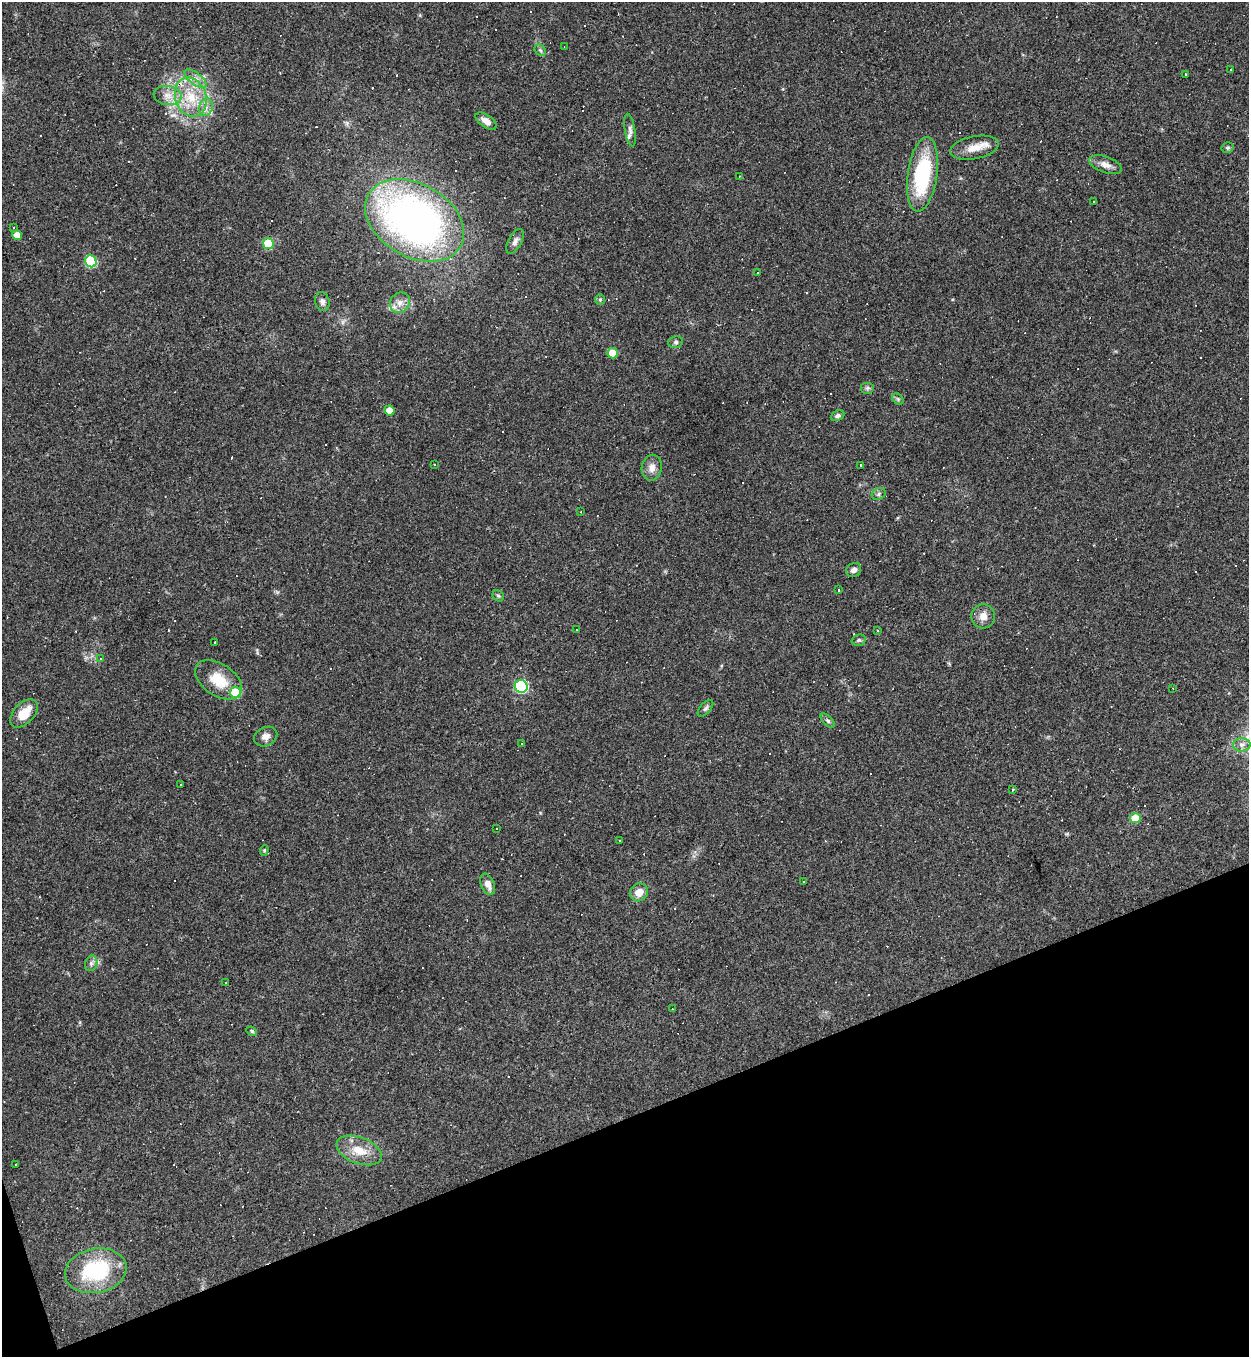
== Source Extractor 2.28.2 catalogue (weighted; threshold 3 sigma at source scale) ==
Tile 14 of 4 x 4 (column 2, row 4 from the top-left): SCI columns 1394-2640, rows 1-1355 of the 5407 x 5421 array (HDU 1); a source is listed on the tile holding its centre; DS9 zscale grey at full resolution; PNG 1251 x 1359 px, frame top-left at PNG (2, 2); each listed source drawn as its Kron ellipse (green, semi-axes under 4 px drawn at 4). Shown black and unused: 18% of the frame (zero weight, under 3 of 4 exposures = <1% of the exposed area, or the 3 px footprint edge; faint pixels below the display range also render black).
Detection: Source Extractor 2.28.2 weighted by HDU 2 'WHT'; one run over the whole footprint, this tile lists its part. Background 0.0443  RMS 0.0046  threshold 0.0209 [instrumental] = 3 sigma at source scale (4.5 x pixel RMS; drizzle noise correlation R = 1.50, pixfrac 1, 0.05/0.05 arcsec/px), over >= 5 px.
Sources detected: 122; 50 cosmic-ray / hot-pixel residue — neither listed nor drawn; the other 72 listed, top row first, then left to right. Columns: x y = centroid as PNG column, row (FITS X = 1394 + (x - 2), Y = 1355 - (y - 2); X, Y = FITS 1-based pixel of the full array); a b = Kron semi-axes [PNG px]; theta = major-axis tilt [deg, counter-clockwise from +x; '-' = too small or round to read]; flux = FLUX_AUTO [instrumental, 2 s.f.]
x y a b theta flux
564 47 2 2 - 0.25
540 50 6 5 - 0.9
1231 70 3 2 - 0.84
1185 74 3 3 - 1.1
196 79 13 6 -36 2.9
168 96 14 9 -8 4.4
191 97 20 15 -70 14
206 107 9 6 72 2.5
486 121 12 6 -36 3.3
630 130 16 5 -81 1.9
975 148 24 11 11 6.6
1228 148 6 5 - 0.84
1105 165 17 8 -20 3.2
922 174 37 14 82 37
740 176 3 2 - 0.26
1094 201 2 2 - 0.37
414 220 53 36 -30 220
14 228 3 2 - 0.58
17 235 5 5 - 4.2
515 241 14 6 61 2
268 244 5 5 - 18
91 261 6 5 - 29
758 273 3 2 - 0.24
600 300 5 5 - 0.69
322 302 9 7 -75 1.7
400 303 11 9 49 3.4
676 342 7 5 14 0.96
612 353 5 5 - 9.4
868 388 7 6 - 1.1
898 399 6 5 - 0.72
389 410 5 5 - 4.4
838 416 7 5 26 1.1
434 464 3 3 - 3
860 465 3 2 - 0.32
652 468 13 10 79 3.4
879 494 7 5 23 1.2
581 512 2 2 - 0.3
854 570 8 6 36 1.8
839 590 3 3 - 0.88
498 596 6 5 - 0.73
983 616 12 12 - 3.8
576 629 3 2 - 0.35
877 630 3 3 - 0.93
859 640 7 5 14 0.9
214 642 3 3 - 1.8
101 659 4 3 - 0.48
218 680 26 16 -34 12
521 686 6 6 - 60
1173 688 2 2 - 0.27
236 692 6 5 - 20
705 708 10 5 48 1.1
24 713 17 10 46 8.7
828 721 9 4 -45 0.92
266 736 12 9 24 2.7
521 743 3 2 - 0.64
1242 745 9 6 1 1.9
180 784 3 2 - 0.44
1013 789 3 2 - 0.83
1135 818 5 5 - 9
496 828 2 2 - 0.32
620 841 3 2 - 0.58
264 850 5 4 - 0.56
804 881 2 2 - 0.31
488 884 11 6 -67 3.4
639 892 9 8 - 4.9
91 963 8 6 71 1.4
225 983 2 2 - 0.26
672 1009 2 2 - 0.27
252 1031 5 4 - 0.66
359 1150 24 13 -21 8.4
15 1164 2 2 - 0.38
96 1271 31 22 11 36
Overlapping masked pixels (flux is a lower limit): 1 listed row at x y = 191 97